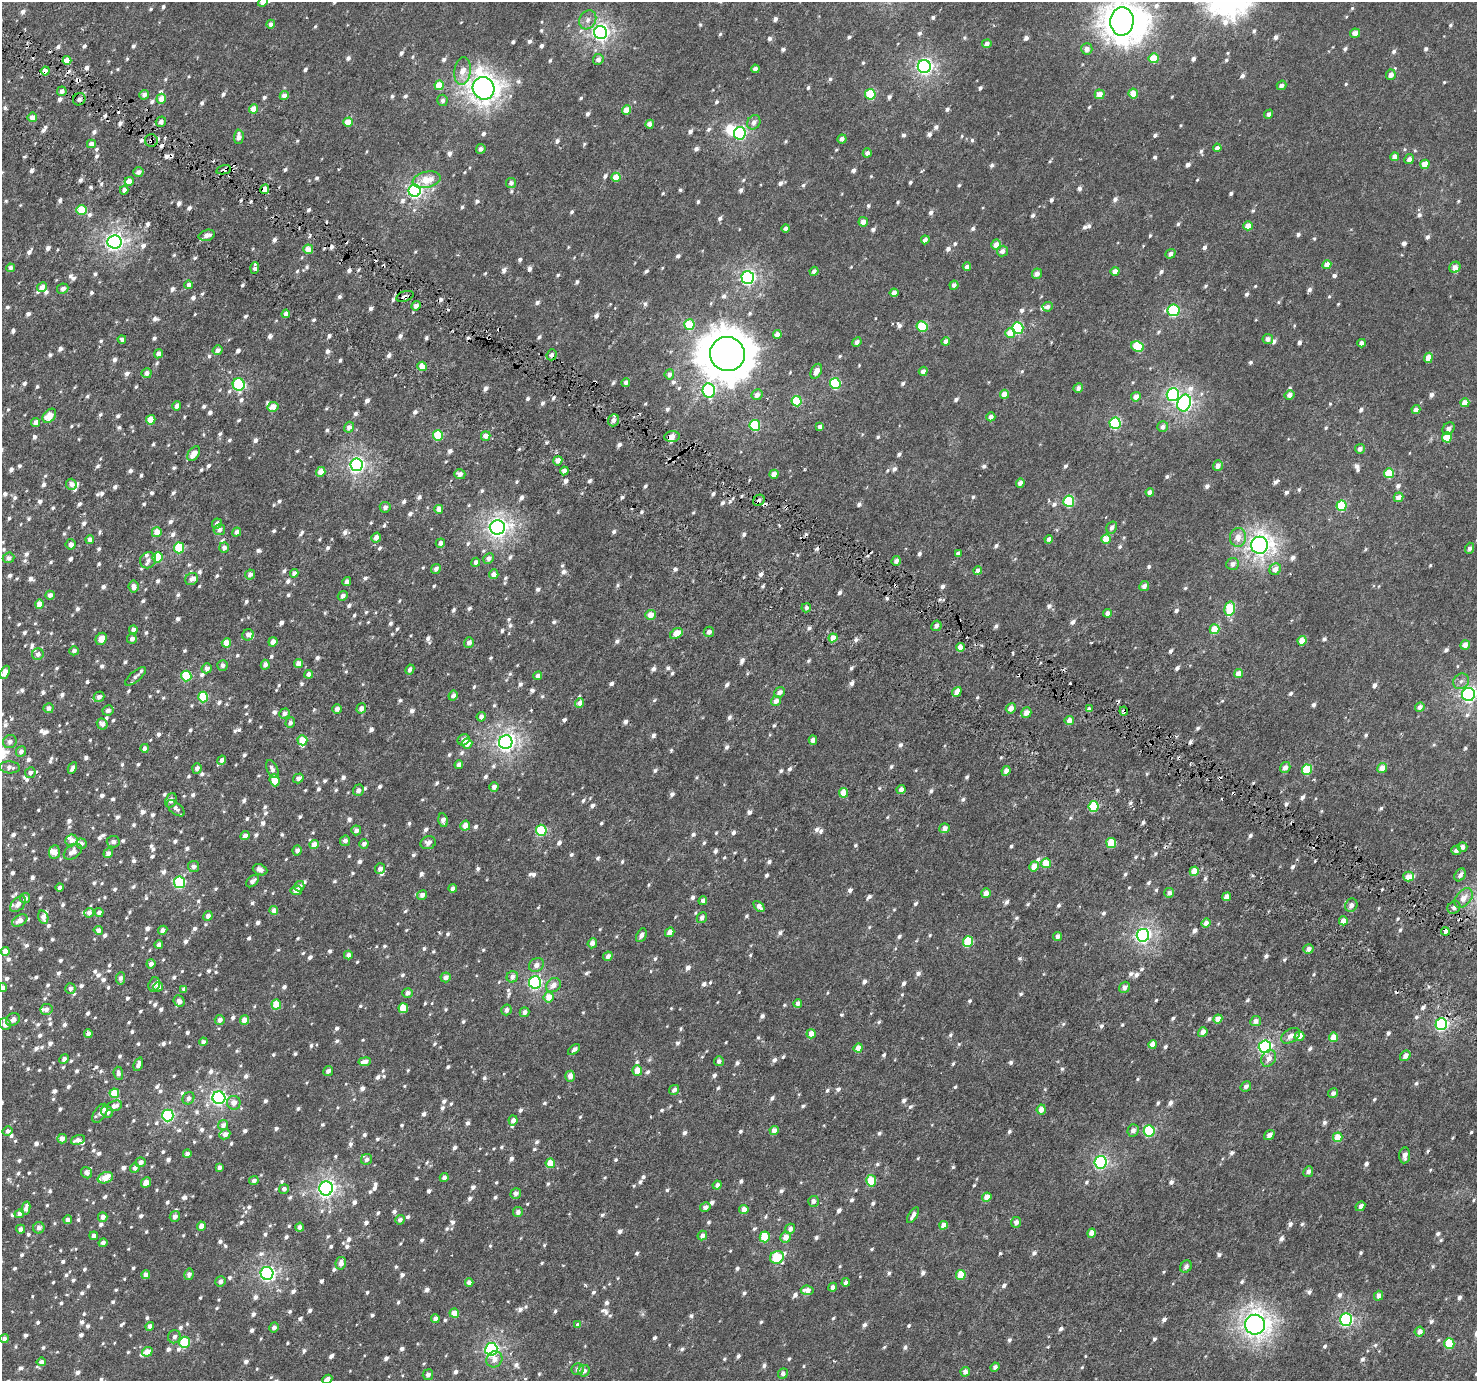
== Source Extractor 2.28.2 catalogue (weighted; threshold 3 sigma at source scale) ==
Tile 11 of 4 x 4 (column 3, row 3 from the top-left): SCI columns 3025-4499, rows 1719-3097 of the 6041 x 6121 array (HDU 1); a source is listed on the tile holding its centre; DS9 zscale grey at full resolution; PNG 1479 x 1383 px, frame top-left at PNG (2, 2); each listed source drawn as its Kron ellipse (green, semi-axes under 4 px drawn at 4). Shown black and unused: <1% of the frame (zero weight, under 3 of 6 exposures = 5% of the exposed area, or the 3 px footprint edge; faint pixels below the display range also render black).
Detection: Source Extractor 2.28.2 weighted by HDU 2 'WHT'; one run over the whole footprint, this tile lists its part. Background 2.94e-04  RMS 0.0013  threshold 0.00512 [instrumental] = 3 sigma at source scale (4.09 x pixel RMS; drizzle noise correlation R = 1.36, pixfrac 0.8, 0.0396/0.0396 arcsec/px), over >= 5 px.
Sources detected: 1776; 2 inside a brighter object's white glare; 29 cosmic-ray / hot-pixel residue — neither listed nor drawn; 36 inside a brighter listed object's ellipse — not listed separately; of the other 1709, all 500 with FLUX_AUTO >= 0.454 (the completeness limit of this list) listed and drawn (1209 fainter detections not listed), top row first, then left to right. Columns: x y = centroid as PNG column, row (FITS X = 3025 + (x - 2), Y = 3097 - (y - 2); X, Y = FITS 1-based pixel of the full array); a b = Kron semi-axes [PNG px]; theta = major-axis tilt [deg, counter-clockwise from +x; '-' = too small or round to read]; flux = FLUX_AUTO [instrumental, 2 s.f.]
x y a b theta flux
263 2 5 4 - 0.59
588 20 10 8 61 0.65
1122 21 14 11 86 150
271 24 4 4 - 0.55
600 32 6 6 - 41
1355 33 5 4 - 0.79
987 44 4 4 - 0.55
1087 49 5 5 - 0.68
1154 58 5 5 - 3.2
598 59 5 5 - 0.58
67 60 4 4 - 1.8
924 67 6 6 - 32
755 69 4 4 - 0.52
45 71 4 4 - 1.2
463 71 14 8 82 1.4
1391 75 5 5 - 0.8
439 85 5 4 - 2.3
1282 85 5 4 - 0.58
484 88 11 11 - 100
62 91 5 4 - 0.54
1133 93 5 5 - 1.9
870 94 5 5 - 5.6
1100 94 5 5 - 1.2
144 95 5 4 - 0.47
284 96 4 4 - 0.83
79 99 6 6 - 0.45
161 99 5 4 - 1.3
442 100 6 5 - 0.46
253 109 4 4 - 1.5
627 110 4 4 - 1.7
1269 114 5 4 - 0.46
32 117 5 5 - 1
161 122 5 5 - 0.49
348 122 4 4 - 1.8
754 122 7 6 - 0.64
650 124 4 4 - 0.81
740 133 6 6 - 15
239 137 7 5 88 0.74
842 139 4 4 - 0.48
151 140 6 6 - 0.48
91 144 4 4 - 0.66
1217 148 4 4 - 0.56
481 149 5 5 - 0.48
867 153 4 4 - 0.53
1395 157 4 4 - 0.87
1409 159 5 4 - 0.57
1425 164 4 4 - 1.9
224 170 7 4 13 0.52
138 172 5 4 - 0.61
616 177 4 4 - 1.9
427 180 14 8 13 2.3
129 181 4 4 - 1.1
511 183 5 5 - 0.48
265 189 5 4 - 1.5
124 190 4 4 - 0.5
415 191 6 6 - 26
82 210 5 5 - 3.3
863 222 4 4 - 0.73
1248 226 4 4 - 1.6
786 228 4 4 - 0.55
207 235 8 5 15 0.65
925 240 4 4 - 0.55
115 242 7 6 - 43
996 245 5 5 - 1.2
308 249 5 5 - 1.1
1002 251 6 5 - 0.58
1170 254 5 4 - 0.49
1327 265 4 4 - 0.9
967 267 4 4 - 0.52
1455 267 6 5 - 0.63
10 268 4 4 - 0.49
255 268 6 4 87 0.7
814 271 4 4 - 0.48
1115 271 4 4 - 0.96
1037 274 5 5 - 0.64
748 277 6 6 - 27
189 285 4 4 - 0.5
954 285 4 4 - 0.54
42 287 5 4 - 0.82
63 289 6 5 - 0.47
894 293 4 4 - 0.73
405 296 9 5 18 0.53
416 306 5 4 - 0.61
1048 307 5 4 - 0.5
1174 310 6 5 - 10
286 314 4 4 - 0.61
689 325 5 5 - 4.9
922 326 5 5 - 4.9
1018 328 6 5 - 9.2
1010 333 5 5 - 1.8
777 334 4 4 - 1
122 339 4 4 - 0.48
1268 339 5 5 - 0.59
946 341 4 4 - 0.54
857 342 5 4 - 0.51
1362 343 4 4 - 0.58
1138 347 6 5 - 5.1
217 350 5 4 - 0.52
158 354 5 4 - 0.58
727 354 17 17 - 390
552 355 5 5 - 0.46
1428 358 5 4 - 1.1
422 366 5 4 - 1.5
816 371 8 5 64 1
923 371 5 4 - 0.58
147 373 5 5 - 0.54
669 374 5 4 - 0.51
626 382 4 4 - 0.54
835 383 5 5 - 8.2
239 384 6 6 - 9.7
1078 388 5 4 - 0.47
709 390 7 6 - 13
1004 394 4 4 - 1.4
757 395 5 5 - 0.64
1173 395 6 6 - 14
1289 395 5 4 - 0.74
1136 397 5 4 - 0.7
797 401 5 5 - 6.4
1184 403 8 6 69 28
1465 403 4 4 - 1.1
177 406 4 4 - 0.51
273 407 5 5 - 1.2
1416 410 4 4 - 0.57
49 416 8 5 49 1.7
991 417 4 4 - 0.6
151 420 5 4 - 2.3
613 420 6 5 - 0.6
36 422 5 4 - 0.68
1115 423 5 5 - 11
755 425 5 5 - 6.6
349 427 5 5 - 0.55
820 427 4 3 - 0.48
1163 427 5 5 - 0.61
1448 429 7 5 45 0.49
438 435 5 5 - 5.7
486 436 5 4 - 0.96
672 436 8 5 5 0.82
1447 437 5 5 - 2.7
1360 449 5 5 - 0.54
194 454 8 5 55 1.3
558 461 4 4 - 0.92
356 465 6 6 - 32
1218 465 5 4 - 0.8
564 471 4 4 - 0.52
321 472 5 4 - 1.1
1389 473 5 5 - 3.3
460 474 6 5 - 0.6
774 474 4 4 - 0.97
1020 483 4 4 - 0.64
71 484 6 5 - 0.57
1150 492 4 4 - 0.69
1399 497 5 4 - 0.79
759 500 6 5 - 0.45
1069 501 5 5 - 8.1
1342 506 5 5 - 6.4
385 507 5 5 - 0.47
439 509 4 4 - 1
217 524 5 4 - 0.52
497 527 7 7 - 52
1112 527 6 5 - 0.5
219 530 6 5 - 0.55
157 532 5 5 - 1.4
237 532 5 4 - 0.52
1238 537 9 8 - 1.1
376 538 5 4 - 0.77
1049 539 4 4 - 0.51
1106 539 5 4 - 2.3
90 540 4 4 - 0.62
440 543 5 4 - 0.54
71 544 5 5 - 0.56
1260 545 8 8 - 69
179 548 5 5 - 5.8
224 548 5 5 - 0.6
1469 548 5 4 - 0.45
958 553 4 4 - 0.51
157 557 5 5 - 3.9
9 558 6 5 - 0.47
489 558 5 5 - 0.57
148 560 8 7 - 0.49
896 561 5 4 - 0.57
476 562 4 4 - 0.49
1233 564 6 5 - 0.64
436 569 5 4 - 0.47
1275 569 6 5 - 0.93
978 570 4 4 - 0.7
294 573 4 4 - 0.53
250 574 5 4 - 0.56
494 574 5 4 - 0.81
192 579 7 6 - 0.58
347 581 4 4 - 0.52
133 586 6 5 - 0.7
1144 586 5 4 - 0.55
50 595 4 4 - 0.54
343 596 5 4 - 0.47
39 604 4 4 - 1.3
806 608 4 4 - 0.51
1230 609 7 5 78 6.2
1108 613 4 4 - 0.64
650 615 5 5 - 1.2
936 626 5 4 - 0.48
1215 629 5 5 - 2.2
133 630 4 4 - 0.47
709 632 5 5 - 0.48
676 634 7 4 33 1.7
248 635 6 5 - 0.59
833 638 4 4 - 1.5
101 639 6 5 - 1.3
132 639 5 5 - 0.51
1302 641 5 4 - 1.7
273 642 5 4 - 0.72
226 643 4 4 - 1.4
469 643 5 5 - 0.53
1465 645 5 4 - 1
960 647 4 4 - 1.2
74 651 5 4 - 0.49
38 654 6 5 - 0.49
298 663 4 4 - 1
222 665 5 5 - 0.5
265 665 5 4 - 0.48
207 668 5 5 - 0.61
410 669 5 4 - 0.46
5 672 7 4 67 0.85
309 674 4 4 - 0.68
1239 674 4 4 - 1.3
135 676 13 5 39 0.48
186 676 5 5 - 5.9
538 676 4 4 - 0.49
1461 681 8 7 - 0.5
780 692 6 5 - 0.65
957 692 5 4 - 1.1
1468 694 6 6 - 29
453 696 5 4 - 0.5
99 697 5 5 - 0.52
203 697 5 5 - 5.6
776 701 5 4 - 0.78
580 703 5 4 - 0.59
1420 707 5 4 - 0.61
48 708 5 5 - 0.54
361 708 5 4 - 0.67
1011 708 5 5 - 0.96
337 709 5 4 - 0.56
1089 709 4 4 - 0.52
108 710 5 5 - 0.47
1124 711 4 4 - 0.6
1026 713 5 5 - 0.99
284 714 5 4 - 0.49
481 717 5 4 - 0.57
1069 720 5 4 - 0.84
290 723 5 4 - 0.47
102 724 6 5 - 0.59
302 740 5 5 - 2.7
463 740 6 5 - 0.72
813 740 4 4 - 0.55
10 742 7 6 - 0.47
506 742 7 6 - 45
467 744 5 5 - 1.1
145 748 4 4 - 0.53
21 752 5 5 - 0.47
222 760 5 4 - 0.52
459 765 4 4 - 0.58
10 767 10 6 -4 0.53
1285 767 6 5 - 0.63
72 768 6 4 62 0.48
197 768 5 4 - 0.52
1382 768 5 4 - 1.4
272 769 9 5 -66 0.5
1307 770 5 5 - 4.6
1006 771 5 4 - 0.65
30 773 5 5 - 0.47
298 778 6 4 35 0.5
275 780 6 4 -68 1.8
494 787 5 4 - 0.55
358 790 6 5 - 0.51
901 790 5 4 - 0.63
844 793 5 4 - 1.9
171 800 7 5 70 0.49
1093 807 5 5 - 6.1
176 808 11 5 -40 0.48
443 820 7 4 -77 0.6
465 826 5 5 - 1
945 828 5 5 - 0.62
356 830 5 5 - 0.48
541 830 5 5 - 7.4
245 836 5 4 - 0.68
72 840 6 5 - 0.66
345 841 5 5 - 0.51
113 842 6 6 - 0.5
428 843 8 6 18 0.56
1111 843 5 5 - 3.5
81 844 5 5 - 0.57
364 844 5 4 - 0.47
314 845 4 4 - 1.3
1462 847 5 4 - 0.55
297 850 5 4 - 0.51
1456 850 5 4 - 0.47
54 852 7 5 85 0.69
73 852 10 6 36 0.92
108 853 5 4 - 0.55
1046 863 5 4 - 2.2
193 866 5 5 - 0.53
1034 866 5 4 - 1.4
380 869 5 5 - 0.5
260 870 7 5 -21 0.64
1194 871 5 4 - 1.7
1460 875 7 5 56 0.54
1408 877 5 5 - 1.2
252 881 8 4 40 0.54
180 882 6 5 - 12
299 886 5 5 - 0.54
60 888 4 4 - 0.46
453 889 4 4 - 0.58
296 890 6 4 8 0.82
986 893 5 4 - 0.9
1169 893 5 4 - 0.47
422 895 5 5 - 0.61
1226 897 4 4 - 0.79
25 898 5 5 - 0.47
1464 898 11 7 50 1.1
703 901 4 4 - 0.54
18 904 9 6 47 0.82
1351 905 7 6 - 0.64
759 906 6 4 -45 0.84
1454 907 7 6 - 0.48
274 910 4 4 - 0.92
89 913 5 4 - 0.62
99 913 4 4 - 0.49
208 916 5 4 - 0.6
43 917 7 5 -73 0.68
702 918 6 4 58 0.46
20 920 8 5 31 0.94
1343 921 4 4 - 1.1
1206 923 5 4 - 0.75
98 930 4 4 - 0.51
163 930 5 4 - 0.53
1445 931 4 3 - 0.84
670 932 5 4 - 0.78
641 935 7 4 63 0.53
1143 935 6 6 - 30
1057 936 5 4 - 0.46
968 942 5 5 - 4.9
592 943 5 4 - 0.73
159 945 4 4 - 0.53
1308 949 5 5 - 0.64
5 951 4 4 - 1.2
348 955 4 4 - 0.57
608 956 5 4 - 0.63
151 964 4 4 - 0.63
536 965 8 6 33 0.67
446 977 5 5 - 0.64
512 977 6 5 - 0.68
120 978 6 4 83 0.53
535 982 6 6 - 20
154 984 7 5 73 0.46
553 985 8 6 38 0.96
3 987 4 4 - 0.47
158 987 5 4 - 0.55
1124 987 6 5 - 0.54
70 989 5 5 - 0.53
184 989 4 4 - 0.47
408 993 5 5 - 0.59
549 997 5 5 - 1.5
179 1001 6 5 - 0.46
798 1003 4 4 - 0.49
276 1005 5 5 - 2.6
403 1008 5 4 - 2.5
46 1009 6 5 - 0.45
506 1010 5 5 - 0.58
524 1012 5 5 - 0.53
1218 1019 5 4 - 1.1
13 1020 7 6 - 0.52
220 1020 5 5 - 0.6
244 1020 5 4 - 1.1
1256 1021 5 5 - 0.67
5 1024 6 5 - 0.76
1441 1024 6 6 - 17
1203 1032 5 4 - 0.83
88 1034 5 4 - 0.55
811 1034 5 4 - 1.1
1291 1036 10 6 33 0.8
1299 1036 5 5 - 1.1
1333 1037 5 4 - 1.6
203 1042 4 4 - 0.47
1153 1044 4 4 - 1.3
1265 1047 6 6 - 21
858 1048 4 4 - 1.3
574 1050 7 4 41 0.47
1405 1056 6 4 52 0.78
1269 1058 9 7 63 0.77
64 1059 5 4 - 0.48
719 1061 5 4 - 0.5
365 1062 6 4 7 0.76
138 1064 7 4 69 0.6
637 1070 5 4 - 1.4
328 1071 5 4 - 0.46
118 1073 7 4 -83 0.47
570 1076 5 4 - 0.78
1246 1086 6 4 50 0.47
674 1090 5 4 - 0.5
114 1093 5 4 - 2.1
1333 1093 5 4 - 0.55
189 1098 6 5 - 0.49
219 1098 6 6 - 28
234 1103 7 6 - 0.81
114 1106 8 5 20 0.66
1041 1110 5 4 - 1.1
107 1112 6 5 - 0.64
100 1113 10 6 56 0.59
168 1115 6 5 - 14
513 1120 5 4 - 0.58
223 1125 5 4 - 0.5
774 1130 4 4 - 0.91
1133 1130 6 5 - 0.56
7 1131 5 4 - 0.47
1149 1131 6 5 - 8.3
225 1134 5 5 - 0.57
1269 1135 5 4 - 0.66
1338 1137 5 4 - 2.1
62 1139 5 4 - 0.77
78 1140 7 4 17 0.59
187 1154 4 4 - 0.46
1405 1155 8 5 85 0.68
366 1159 6 5 - 0.47
141 1162 5 5 - 0.55
1101 1162 6 6 - 20
550 1163 5 4 - 2.2
220 1167 4 4 - 0.46
135 1168 5 4 - 0.48
1308 1172 5 4 - 0.5
86 1173 6 5 - 0.53
444 1177 4 4 - 0.47
105 1178 8 5 20 1.7
254 1181 5 4 - 0.46
871 1181 5 5 - 3.7
146 1183 5 4 - 1
717 1185 4 4 - 0.46
326 1188 7 6 - 39
284 1189 5 4 - 0.49
516 1193 5 5 - 0.56
987 1197 5 4 - 1.3
813 1201 5 5 - 0.53
1360 1206 5 4 - 0.5
705 1207 5 4 - 0.53
26 1208 7 4 77 0.71
744 1210 5 4 - 1.1
518 1212 5 5 - 0.48
19 1214 4 4 - 0.51
913 1215 9 4 58 0.51
175 1216 5 5 - 0.56
103 1217 5 4 - 0.72
68 1220 4 4 - 0.46
400 1220 5 4 - 0.47
1016 1222 5 5 - 0.57
943 1225 4 4 - 1.1
201 1226 4 4 - 0.9
300 1227 5 4 - 0.48
39 1228 6 5 - 0.56
21 1229 4 4 - 0.51
790 1229 5 5 - 0.56
1091 1233 4 4 - 0.97
94 1236 4 4 - 0.59
702 1236 5 4 - 0.56
765 1237 5 5 - 4
786 1237 5 5 - 1.2
103 1243 4 4 - 0.53
777 1257 7 6 - 6.1
341 1263 6 5 - 0.73
1186 1267 6 5 - 0.48
267 1273 6 6 - 28
189 1274 6 4 77 0.5
146 1275 4 4 - 0.92
961 1275 5 5 - 2.6
221 1281 5 5 - 0.47
469 1282 4 4 - 0.67
846 1282 4 4 - 0.48
833 1287 4 4 - 0.47
807 1290 6 5 - 0.87
1379 1296 5 4 - 0.77
454 1313 4 4 - 1.5
435 1318 4 4 - 0.54
1346 1319 6 6 - 17
578 1325 4 4 - 0.56
1255 1325 10 10 - 82
150 1326 4 4 - 0.58
274 1327 5 4 - 0.49
1420 1332 5 4 - 0.72
174 1337 6 6 - 0.5
4 1339 4 4 - 0.49
184 1342 5 5 - 6.1
1449 1344 5 5 - 4.7
491 1349 6 6 - 25
147 1352 5 4 - 1.2
494 1359 8 7 - 0.82
41 1362 5 4 - 0.58
995 1367 5 4 - 0.45
578 1369 6 6 - 0.47
584 1371 6 5 - 0.51
965 1372 5 4 - 0.79
783 1373 5 4 - 0.52
428 1375 5 5 - 0.48
327 1379 5 4 - 0.63
Overlapping masked pixels (flux is a lower limit): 10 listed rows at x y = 45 71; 151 140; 224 170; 265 189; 405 296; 552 355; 672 436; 759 500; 1124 711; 1445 931
Isophote crosses this tile's border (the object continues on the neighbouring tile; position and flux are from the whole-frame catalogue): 5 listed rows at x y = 263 2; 1122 21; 1468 694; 3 987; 327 1379